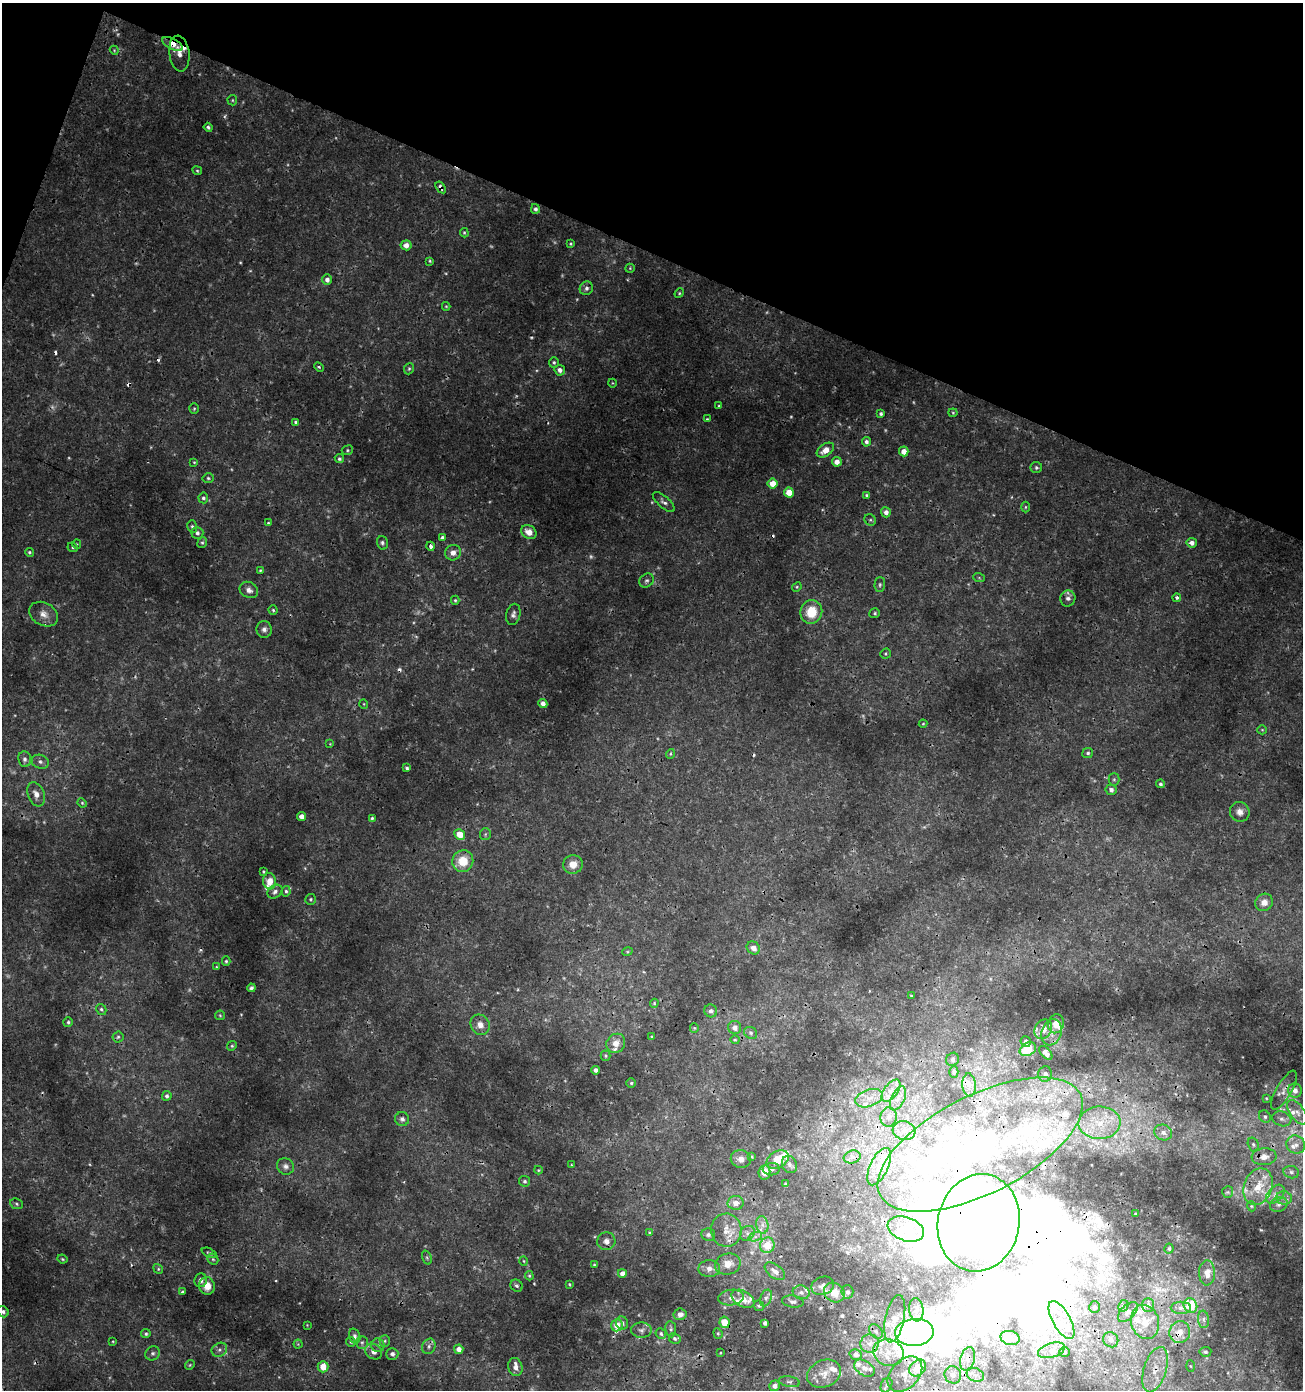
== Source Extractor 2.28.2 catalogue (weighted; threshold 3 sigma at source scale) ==
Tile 2 of 4 x 4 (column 2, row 1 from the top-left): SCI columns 1577-2877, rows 4163-5550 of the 5691 x 5560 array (HDU 1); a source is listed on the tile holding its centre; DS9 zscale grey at full resolution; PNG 1305 x 1392 px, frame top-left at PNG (2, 3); each listed source drawn as its Kron ellipse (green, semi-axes under 4 px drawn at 4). Shown black and unused: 19% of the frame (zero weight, under 3 of 4 exposures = <1% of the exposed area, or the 3 px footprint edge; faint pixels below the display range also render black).
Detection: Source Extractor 2.28.2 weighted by HDU 2 'WHT'; one run over the whole footprint, this tile lists its part. Background 0.00201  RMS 0.001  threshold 0.00451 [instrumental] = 3 sigma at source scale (4.5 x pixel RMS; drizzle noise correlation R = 1.50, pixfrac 1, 0.0396/0.0396 arcsec/px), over >= 5 px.
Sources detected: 373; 21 too faint to see at this stretch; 14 inside a brighter object's white glare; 13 cosmic-ray / hot-pixel residue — neither listed nor drawn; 46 inside a brighter listed object's ellipse — not listed separately; the other 279 listed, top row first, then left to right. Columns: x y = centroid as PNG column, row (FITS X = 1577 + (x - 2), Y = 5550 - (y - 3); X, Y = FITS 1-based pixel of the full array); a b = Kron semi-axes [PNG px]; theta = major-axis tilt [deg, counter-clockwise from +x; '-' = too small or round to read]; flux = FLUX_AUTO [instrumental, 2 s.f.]
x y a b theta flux
172 44 11 5 -28 1.3
114 50 4 3 - 0.11
179 53 18 10 -83 1.2
232 100 5 4 - 0.13
208 127 4 4 - 0.2
197 171 5 3 - 0.12
441 187 6 3 -55 0.48
535 209 5 4 - 0.3
464 233 5 3 - 0.12
571 243 4 4 - 0.13
406 245 5 5 - 0.72
430 261 3 3 - 0.11
630 268 5 4 - 0.12
327 280 5 5 - 0.42
586 288 7 6 - 0.36
679 293 5 4 - 0.14
446 306 4 4 - 0.099
554 362 5 5 - 0.19
319 367 5 3 - 0.14
409 369 6 4 67 0.17
560 370 5 5 - 0.44
612 383 4 3 - 0.08
719 406 3 3 - 0.13
194 409 5 4 - 0.14
953 413 4 4 - 0.11
881 414 3 3 - 0.19
707 419 3 3 - 0.094
296 422 4 3 - 0.23
866 442 5 4 - 0.3
347 450 6 4 23 0.15
825 450 10 6 35 1.1
904 451 5 4 - 0.95
339 459 5 4 - 0.19
194 462 4 3 - 0.1
837 462 5 5 - 0.83
1036 468 5 5 - 0.22
208 478 5 4 - 0.17
772 483 5 5 - 1.4
789 492 5 5 - 1.5
867 495 4 4 - 0.16
203 498 5 5 - 0.21
664 502 13 5 -42 0.39
1025 507 5 3 - 0.12
886 512 5 5 - 0.47
870 520 6 5 - 0.16
268 523 3 3 - 0.12
192 526 6 5 - 0.19
529 532 8 6 -34 1
197 533 6 6 - 0.32
442 538 4 3 - 0.21
202 542 5 4 - 0.16
382 543 7 5 -75 0.22
1192 543 5 5 - 0.47
77 544 5 4 - 0.11
431 546 4 3 - 0.44
73 547 5 5 - 0.15
29 552 4 4 - 0.17
453 553 8 7 - 0.63
260 570 4 3 - 0.11
979 578 6 3 -19 0.12
647 581 8 6 41 0.27
880 585 7 5 88 0.21
797 587 5 4 - 0.13
249 590 10 7 -30 0.53
1068 598 8 7 - 0.38
1177 598 4 4 - 0.23
455 600 4 4 - 0.13
273 610 4 4 - 0.16
811 612 12 11 - 2.6
875 613 5 5 - 0.16
43 614 15 11 -30 0.94
513 614 11 7 77 0.38
264 629 8 7 - 0.39
886 654 5 5 - 0.14
543 703 5 4 - 0.59
364 704 5 3 - 0.083
923 724 4 4 - 0.1
1262 730 5 4 - 0.11
330 744 3 3 - 0.069
1088 753 5 5 - 0.21
670 754 5 3 - 0.11
25 759 8 6 -86 0.35
40 762 9 7 -19 0.35
407 768 4 4 - 0.21
1114 779 6 5 - 0.19
1160 784 4 4 - 0.22
1111 790 5 5 - 0.36
36 794 12 8 -70 0.79
82 803 5 4 - 0.13
1240 812 10 9 - 0.69
301 816 4 4 - 0.66
372 818 4 3 - 0.15
460 834 5 5 - 1.6
485 834 6 5 - 0.18
463 861 11 10 - 2.2
573 864 10 9 - 1.1
264 872 3 3 - 0.13
270 881 8 6 -85 1.2
286 891 5 4 - 0.19
275 892 8 6 37 0.33
311 899 5 5 - 0.18
1264 902 9 8 - 0.8
753 948 7 6 - 0.75
627 952 5 3 - 0.1
226 961 5 4 - 0.16
216 967 3 3 - 0.11
251 988 4 4 - 0.24
911 996 3 3 - 0.087
654 1003 4 4 - 0.11
101 1009 6 4 -58 0.19
711 1011 6 6 - 0.33
220 1015 5 4 - 0.13
68 1022 5 5 - 0.19
1056 1024 9 8 - 1.1
480 1025 10 9 - 0.85
694 1028 5 4 - 0.11
735 1028 6 6 - 0.56
1043 1029 10 8 57 1
1051 1032 13 10 71 0.95
751 1033 7 5 -32 0.23
118 1037 5 5 - 0.18
652 1037 4 4 - 0.11
735 1040 4 4 - 0.11
1026 1042 5 5 - 0.44
616 1043 10 9 - 0.87
232 1046 5 4 - 0.15
1028 1049 8 6 27 3.1
1046 1053 8 5 -47 0.74
606 1056 5 5 - 0.14
953 1059 7 6 - 0.23
595 1070 4 4 - 0.31
954 1072 6 4 -89 0.2
1045 1074 8 6 81 0.41
631 1083 4 4 - 0.15
969 1085 12 6 -85 0.58
1284 1090 22 7 60 0.77
1295 1090 7 7 - 0.62
891 1091 13 6 53 0.86
167 1096 5 4 - 0.28
869 1098 14 8 19 1.1
898 1098 13 6 64 0.73
1266 1098 3 2 - 0.081
1297 1112 14 7 -55 0.9
889 1117 10 8 88 0.64
1265 1117 6 5 - 0.22
402 1119 7 7 - 0.34
1282 1119 10 7 -17 0.47
1099 1123 21 16 1 3.4
904 1131 11 9 -15 1
1163 1132 9 7 -25 0.58
1253 1144 7 5 -74 0.2
980 1145 112 49 27 33
1296 1145 9 9 - 0.76
752 1157 4 3 - 0.092
852 1157 8 6 14 0.48
1264 1157 12 8 6 0.82
741 1159 10 9 - 0.66
778 1160 12 8 29 2.6
571 1165 4 2 - 0.089
789 1165 9 7 -65 0.43
285 1166 9 8 - 0.41
879 1167 20 9 65 1.7
771 1169 8 6 1 0.32
538 1170 4 4 - 0.11
764 1172 7 6 - 1.1
1291 1172 8 6 -16 0.32
525 1181 5 5 - 0.2
785 1184 3 3 - 0.12
1258 1187 19 14 69 2.4
1228 1192 6 5 - 0.15
1275 1194 11 7 46 0.53
1284 1198 8 6 -3 0.43
736 1203 8 7 - 0.77
16 1204 6 5 - 0.18
1279 1204 9 7 21 0.39
1251 1206 5 3 - 0.092
1136 1214 3 3 - 0.12
979 1223 49 41 78 130
762 1225 9 6 -82 0.49
906 1229 19 11 -19 1.2
726 1230 16 15 - 1.4
650 1233 4 2 - 0.087
747 1233 8 6 45 0.4
708 1235 7 6 - 0.24
755 1237 7 4 18 0.31
606 1241 9 9 - 0.6
767 1245 8 7 - 1.7
1169 1249 5 4 - 0.19
209 1253 8 4 -23 0.18
427 1257 7 4 -70 0.17
62 1259 5 3 - 0.12
213 1259 6 5 - 0.17
524 1261 4 3 - 0.085
728 1264 13 10 14 1.2
594 1265 4 3 - 0.096
709 1268 11 8 1 0.66
158 1269 5 4 - 0.14
775 1271 12 6 -37 0.65
622 1273 4 4 - 0.53
1207 1273 12 8 -88 0.97
529 1276 5 4 - 0.13
200 1280 7 6 - 0.48
569 1284 3 3 - 0.11
207 1286 9 8 - 1.3
517 1286 6 5 - 0.22
823 1286 11 9 21 0.57
182 1292 4 3 - 0.15
801 1292 8 7 - 0.43
847 1292 6 6 - 0.27
834 1293 11 9 -36 1.5
731 1297 13 8 7 0.67
766 1298 8 5 68 0.3
743 1299 12 7 -31 1.3
793 1301 11 6 -8 0.35
1148 1305 7 5 90 0.38
759 1306 5 5 - 0.16
1123 1306 6 5 - 0.17
1190 1306 7 6 - 3
1095 1307 6 5 - 0.23
1181 1308 10 6 0 0.44
916 1310 12 7 -85 0.47
3 1312 6 5 - 0.28
1128 1312 12 7 44 0.55
680 1314 6 5 - 0.58
895 1319 24 9 78 1.5
1203 1319 9 5 -85 0.35
1062 1320 21 8 -61 1.8
724 1322 6 5 - 1.5
1145 1322 17 14 -74 1.7
622 1323 6 6 - 0.31
765 1323 4 4 - 0.32
307 1325 3 3 - 0.075
617 1325 6 5 - 1.1
671 1329 8 5 -83 0.22
641 1330 10 7 -1 0.4
876 1331 8 5 -49 0.33
914 1332 19 13 4 26
1180 1332 11 10 - 1.3
718 1333 5 4 - 0.15
146 1334 5 4 - 0.2
661 1334 5 5 - 0.2
355 1336 8 5 -72 0.31
1010 1338 9 7 -14 0.53
675 1339 6 5 - 0.22
1111 1340 8 7 - 0.59
113 1341 3 3 - 0.085
385 1341 6 5 - 0.17
351 1342 5 4 - 0.17
362 1342 6 6 - 0.27
298 1344 4 4 - 0.11
870 1344 9 9 - 0.73
378 1345 7 6 - 0.32
429 1346 8 6 64 0.34
459 1349 5 4 - 0.71
219 1350 8 6 31 0.34
1051 1350 14 7 16 0.68
374 1352 9 7 -34 0.62
888 1352 15 13 -20 1.6
1065 1352 5 4 - 0.15
1205 1352 6 5 - 0.22
153 1353 7 6 - 0.29
720 1353 3 2 - 0.072
392 1354 6 6 - 0.4
856 1354 6 5 - 0.37
968 1359 12 7 76 0.66
190 1365 5 4 - 0.12
1190 1366 6 4 -87 0.13
323 1367 6 5 - 1.6
515 1367 9 7 -74 0.51
864 1368 11 7 -31 0.56
918 1368 9 7 45 2.5
1155 1370 23 11 73 2.4
824 1374 17 13 23 1.3
905 1374 20 14 47 1.7
953 1375 9 8 - 0.68
975 1375 9 6 -20 0.5
789 1382 10 5 -10 0.3
886 1385 7 5 65 0.24
774 1386 5 5 - 0.53
Overlapping masked pixels (flux is a lower limit): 16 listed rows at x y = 172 44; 441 187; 1028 1049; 1284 1090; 980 1145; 879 1167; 979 1223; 726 1230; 207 1286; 834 1293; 895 1319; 724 1322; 914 1332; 1180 1332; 968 1359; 1155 1370
Isophote crosses this tile's border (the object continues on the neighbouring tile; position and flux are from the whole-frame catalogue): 1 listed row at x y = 3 1312